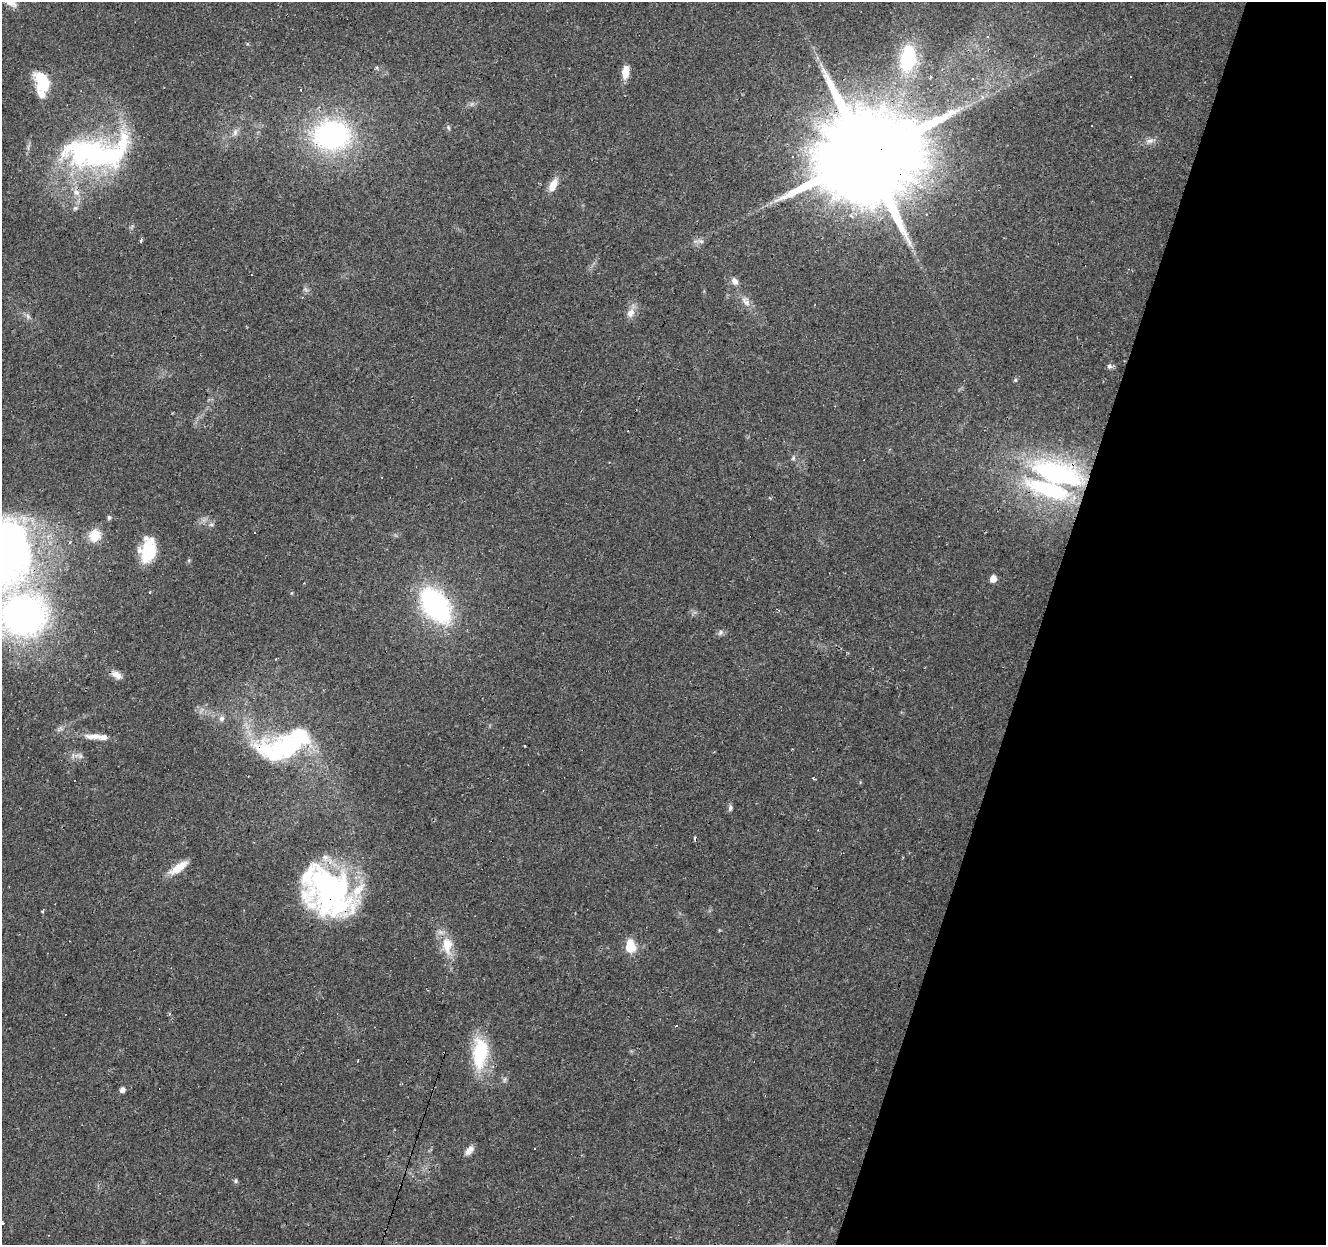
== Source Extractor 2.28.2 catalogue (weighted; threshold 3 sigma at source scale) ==
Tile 8 of 4 x 4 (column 4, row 2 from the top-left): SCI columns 3972-5295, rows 2701-3943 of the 5300 x 5464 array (HDU 1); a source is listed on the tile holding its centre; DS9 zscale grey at full resolution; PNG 1328 x 1247 px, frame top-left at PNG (2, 2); no overlay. Shown black and unused: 22% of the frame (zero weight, under 2 of 3 exposures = <1% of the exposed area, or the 3 px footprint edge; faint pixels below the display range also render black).
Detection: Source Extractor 2.28.2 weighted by HDU 2 'WHT'; one run over the whole footprint, this tile lists its part. Background 0.0956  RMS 0.0061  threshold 0.0275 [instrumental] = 3 sigma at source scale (4.5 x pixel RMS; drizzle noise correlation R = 1.50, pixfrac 1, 0.0396/0.0396 arcsec/px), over >= 5 px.
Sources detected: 76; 3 inside a brighter object's white glare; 8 cosmic-ray / hot-pixel residue — not listed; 5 inside a brighter listed object's ellipse — not listed separately; the other 60 listed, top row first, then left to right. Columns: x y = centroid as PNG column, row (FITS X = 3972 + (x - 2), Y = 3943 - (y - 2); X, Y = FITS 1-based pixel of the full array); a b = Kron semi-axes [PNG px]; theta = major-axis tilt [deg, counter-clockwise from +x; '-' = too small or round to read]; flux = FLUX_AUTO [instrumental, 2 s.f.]
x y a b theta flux
10 2 17 8 -30 5.3
987 36 4 4 - 0.78
908 58 26 16 81 47
626 72 14 7 81 8
930 77 3 3 - 1.5
972 79 3 3 - 0.65
43 83 21 13 -67 24
300 90 3 2 - 0.62
448 127 7 5 -73 1.2
235 132 10 6 88 2.2
331 135 37 28 -2 120
1150 141 10 6 1 2.7
94 154 76 36 -8 130
866 156 35 23 68 18000
553 185 16 8 64 7.2
76 193 10 9 - 4.2
75 208 7 6 - 1.4
141 240 4 3 - 1.9
701 241 9 6 -26 1.9
735 281 11 7 -57 3.1
306 289 8 4 -45 1.4
746 302 18 7 -46 4.6
630 313 13 10 43 4.6
28 316 8 6 -69 1.9
1109 366 7 6 - 1.9
793 458 6 5 - 1.1
1056 474 69 30 -17 120
109 517 5 5 - 1.3
211 525 6 4 0 1.1
254 532 3 2 - 0.58
95 536 18 14 44 9.9
70 543 4 3 - 1.1
148 550 25 16 80 27
5 552 90 61 -85 320
993 578 5 5 - 7.3
150 592 3 3 - 0.7
436 605 28 17 -54 140
720 632 9 6 50 1.7
276 659 4 3 - 0.65
117 675 15 8 -31 4.4
221 718 8 7 - 2.2
97 737 33 7 -5 7.8
292 743 56 27 19 87
80 756 9 6 -21 2.2
813 779 4 3 - 0.7
730 808 8 5 74 1.5
695 838 5 3 - 1.3
179 867 23 8 35 10
331 894 50 46 -18 140
42 911 3 3 - 0.88
447 945 26 14 -87 14
630 946 11 8 -89 17
676 1026 3 3 - 2.9
480 1053 35 15 86 39
358 1060 3 2 - 0.95
123 1090 5 5 - 3
535 1148 2 2 - 0.47
469 1150 13 7 48 4.2
236 1181 6 5 - 1.1
3 1223 3 2 - 1.2
Overlapping masked pixels (flux is a lower limit): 5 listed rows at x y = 866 156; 1056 474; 436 605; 292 743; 331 894
Isophote crosses this tile's border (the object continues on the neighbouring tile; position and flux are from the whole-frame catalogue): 2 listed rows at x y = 10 2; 5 552